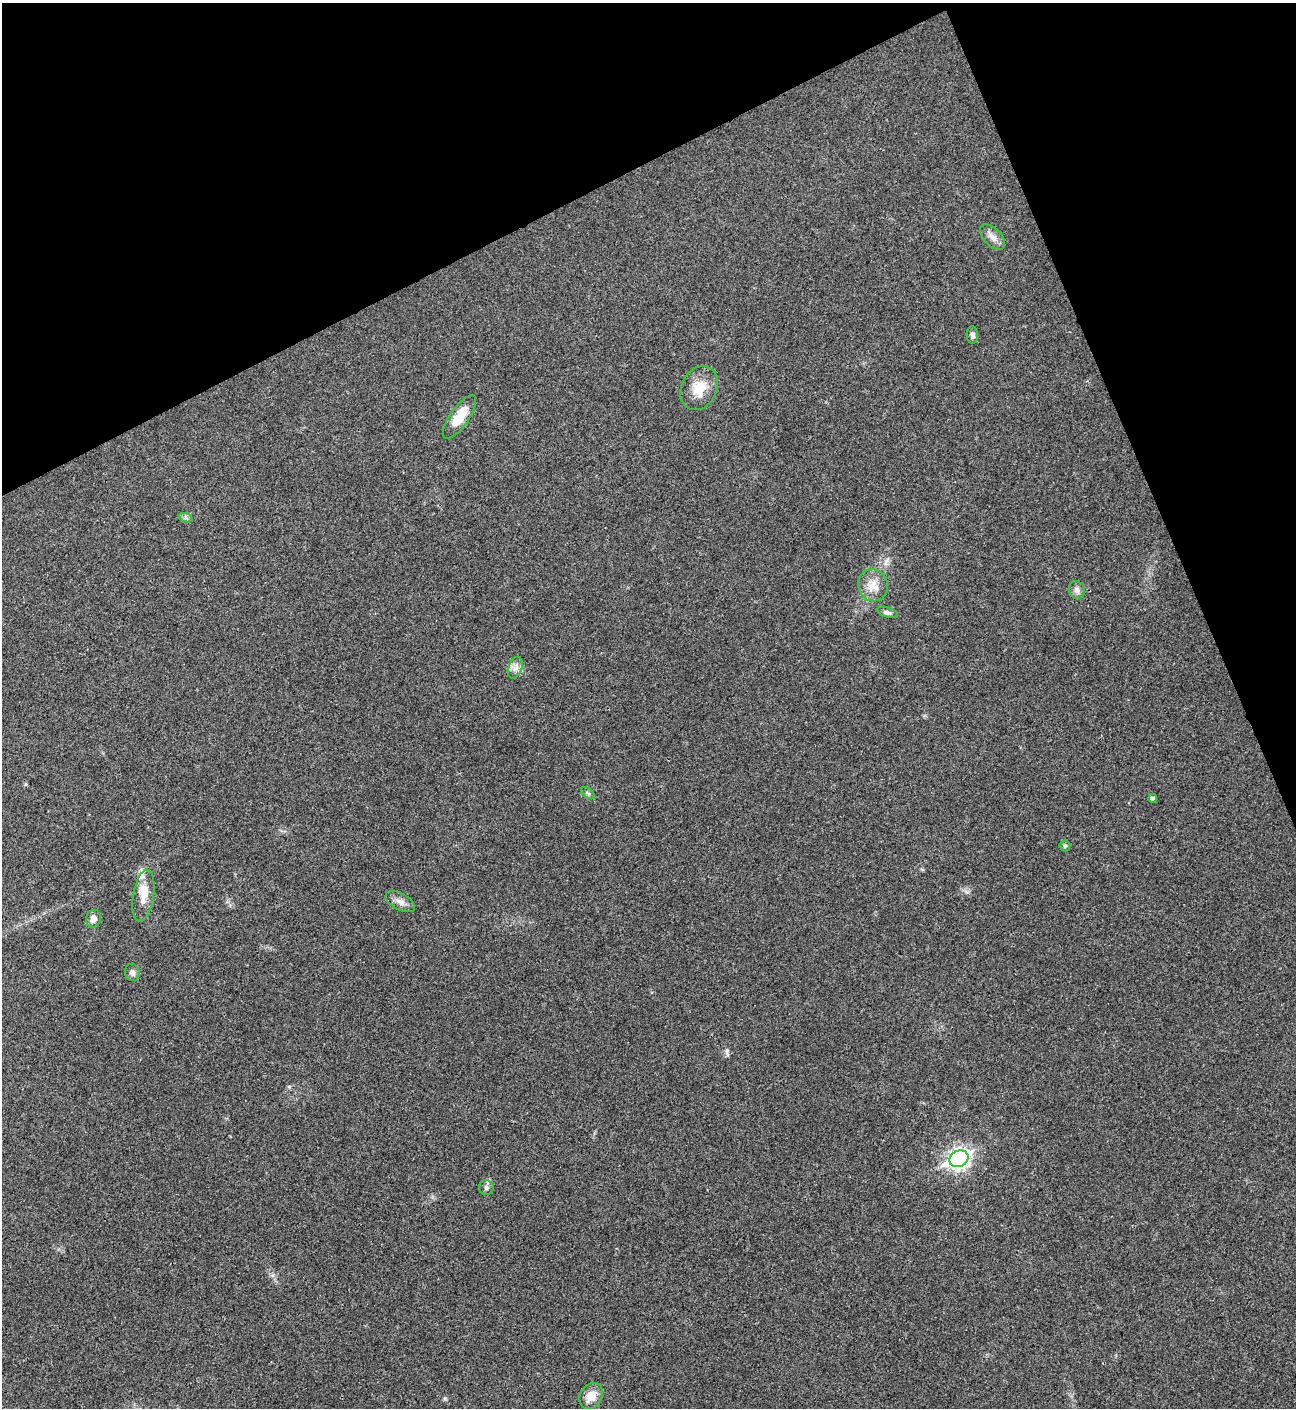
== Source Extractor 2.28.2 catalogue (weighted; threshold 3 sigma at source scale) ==
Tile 3 of 4 x 4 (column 3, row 1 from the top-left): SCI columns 2882-4175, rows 4221-5626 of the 5625 x 5635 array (HDU 1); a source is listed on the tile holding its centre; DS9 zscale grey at full resolution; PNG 1298 x 1410 px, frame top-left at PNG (2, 3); each listed source drawn as its Kron ellipse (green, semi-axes under 4 px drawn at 4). Shown black and unused: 21% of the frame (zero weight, under 3 of 4 exposures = <1% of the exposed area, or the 3 px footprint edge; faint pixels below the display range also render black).
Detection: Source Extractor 2.28.2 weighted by HDU 2 'WHT'; one run over the whole footprint, this tile lists its part. Background 0.0197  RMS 0.0056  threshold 0.025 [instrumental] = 3 sigma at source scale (4.5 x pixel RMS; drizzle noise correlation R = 1.50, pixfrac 1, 0.05/0.05 arcsec/px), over >= 5 px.
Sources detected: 21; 2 inside a brighter listed object's ellipse — not listed separately; the other 19 listed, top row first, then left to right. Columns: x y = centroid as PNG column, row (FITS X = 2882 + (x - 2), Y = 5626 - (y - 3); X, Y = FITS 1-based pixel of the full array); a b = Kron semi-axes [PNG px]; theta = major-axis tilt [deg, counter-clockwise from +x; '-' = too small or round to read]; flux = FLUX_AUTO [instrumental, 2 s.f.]
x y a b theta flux
993 237 15 8 -45 4
972 335 9 6 -85 1.9
699 388 23 17 65 12
460 417 25 9 55 11
186 518 7 4 -19 1.1
873 585 16 15 - 7.4
1077 590 9 8 - 2.3
887 612 11 5 -16 1.6
515 668 11 6 70 2.9
588 793 8 4 -37 1.1
1152 798 4 4 - 1.8
1065 846 5 5 - 0.99
143 896 26 10 81 7.6
400 902 16 8 -29 3.5
93 919 9 7 72 3.8
132 972 8 7 - 2.1
959 1159 10 8 26 250
486 1188 7 7 - 1.7
591 1396 14 11 56 6.9